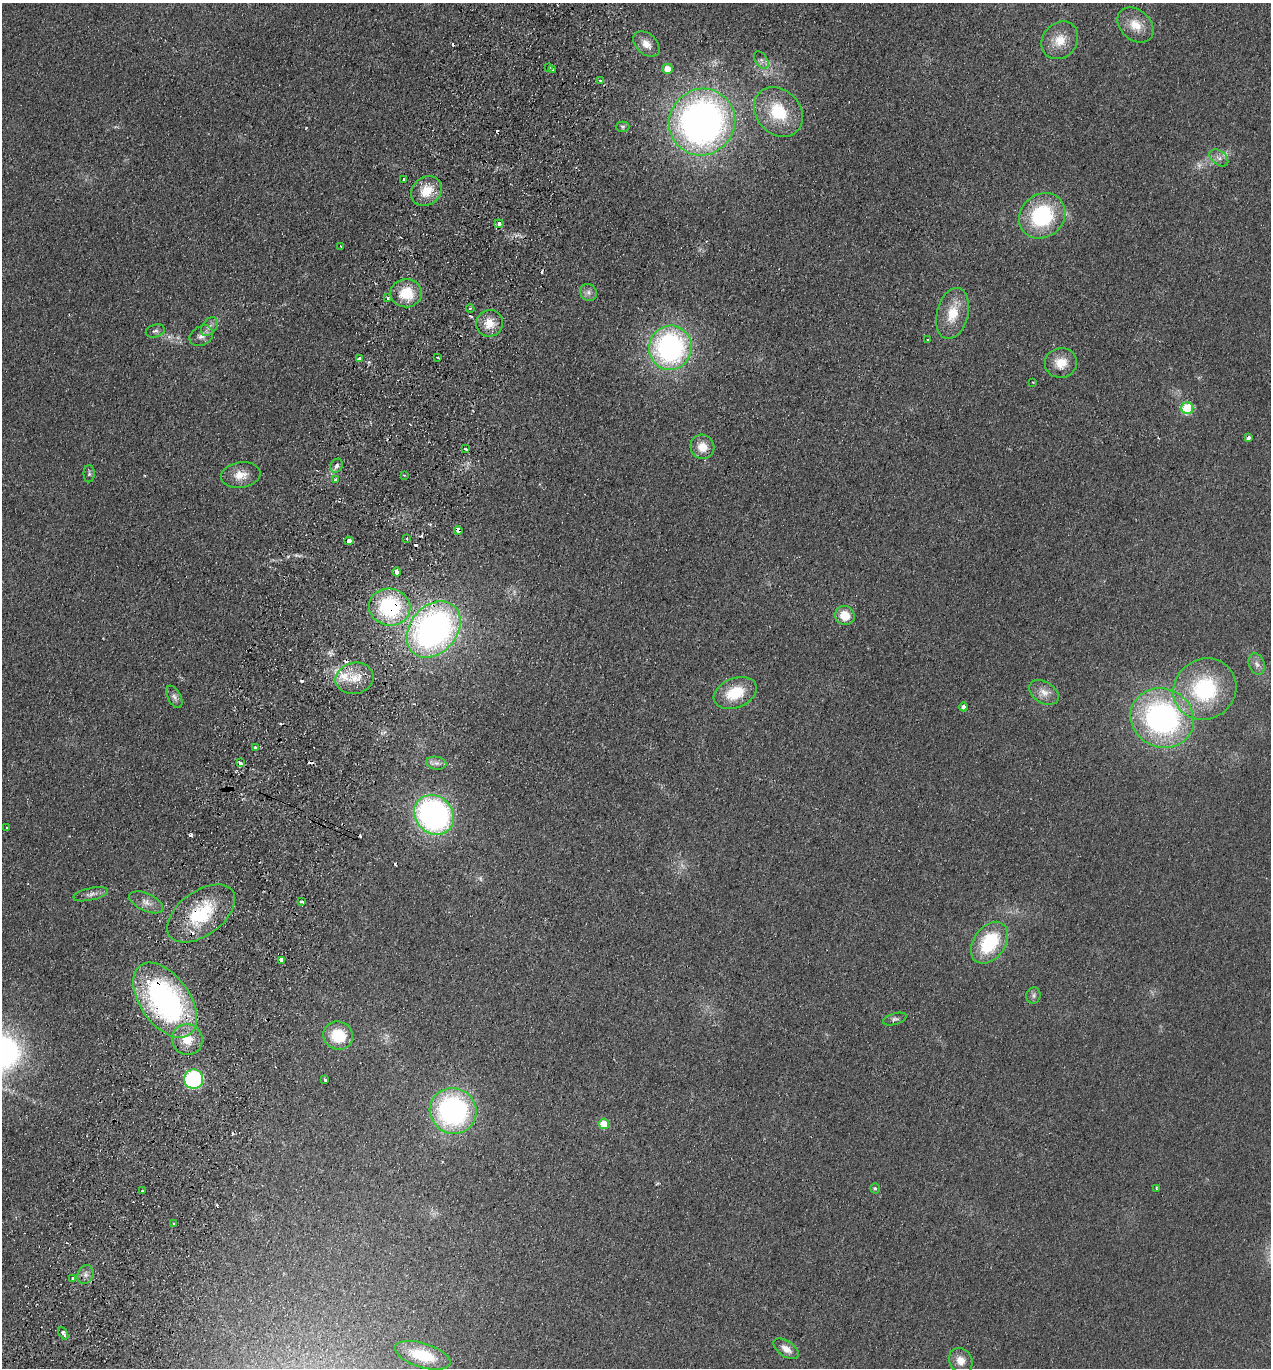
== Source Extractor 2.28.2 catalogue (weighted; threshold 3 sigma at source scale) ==
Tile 7 of 4 x 4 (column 3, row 2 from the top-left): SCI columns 2728-3996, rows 2757-4122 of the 5585 x 5513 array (HDU 1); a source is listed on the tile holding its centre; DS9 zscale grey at full resolution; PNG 1273 x 1370 px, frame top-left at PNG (2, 3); each listed source drawn as its Kron ellipse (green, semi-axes under 4 px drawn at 4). Shown black and unused: <1% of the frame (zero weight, under 2 of 3 exposures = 3% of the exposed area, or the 3 px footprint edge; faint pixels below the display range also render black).
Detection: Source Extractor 2.28.2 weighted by HDU 2 'WHT'; one run over the whole footprint, this tile lists its part. Background 0.0489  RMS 0.0093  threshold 0.0417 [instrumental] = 3 sigma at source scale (4.5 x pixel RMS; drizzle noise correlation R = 1.50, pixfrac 1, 0.05/0.05 arcsec/px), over >= 5 px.
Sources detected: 107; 3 too faint to see at this stretch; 16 cosmic-ray / hot-pixel residue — neither listed nor drawn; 2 inside a brighter listed object's ellipse — not listed separately; the other 86 listed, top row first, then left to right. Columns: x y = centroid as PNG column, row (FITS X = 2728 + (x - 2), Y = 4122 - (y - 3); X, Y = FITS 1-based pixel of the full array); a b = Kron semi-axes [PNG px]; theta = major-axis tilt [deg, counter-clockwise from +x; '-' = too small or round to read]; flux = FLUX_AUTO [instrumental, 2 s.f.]
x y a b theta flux
1135 25 20 15 -42 16
1060 40 20 17 50 18
646 44 15 10 -42 9.6
761 60 9 6 -56 3.1
549 67 3 3 - 7.4
668 69 5 5 - 11
553 70 3 3 - 3.2
601 81 3 3 - 3.2
778 112 27 22 -47 43
702 122 34 32 50 460
622 127 7 5 -1 1.6
1219 158 11 7 -38 4.4
404 179 3 3 - 4.9
426 191 16 13 40 19
1042 216 24 21 42 81
499 224 4 4 - 2.7
341 246 2 2 - 0.96
588 292 9 8 - 3.8
406 293 16 14 3 25
387 297 3 3 - 5.2
470 309 4 3 - 0.99
953 313 26 15 76 24
489 323 13 13 - 13
209 326 10 7 51 4.6
155 331 9 6 15 2.7
201 336 12 9 31 5.9
928 340 3 2 - 0.9
670 348 22 21 - 200
359 358 4 3 - 5
438 358 3 3 - 2.8
1061 363 16 15 - 15
1033 382 3 2 - 1.2
1187 408 6 6 - 60
1249 438 4 3 - 2.2
702 447 12 11 - 13
465 449 3 3 - 2.9
337 466 7 5 60 4.1
89 474 8 5 90 2.2
241 475 20 13 8 12
404 475 3 2 - 0.77
336 480 4 4 - 4.2
458 530 4 4 - 10
406 539 3 2 - 1.3
349 541 4 4 - 29
396 572 4 3 - 9
390 607 21 18 -10 87
845 615 10 9 - 16
434 629 31 23 49 320
1257 664 11 7 -69 4.9
354 678 19 15 14 18
1205 689 32 30 36 93
1044 692 16 10 -32 8.9
735 693 22 14 22 30
174 697 12 6 -62 4
963 707 4 4 - 2.9
1162 718 32 29 -24 230
255 748 3 3 - 9.6
240 763 4 3 - 70
436 763 10 6 -9 4
434 815 21 18 -44 260
7 828 3 2 - 1
91 894 17 6 12 4.7
146 902 18 8 -25 7.5
302 902 3 3 - 4.9
201 913 39 22 36 58
989 943 23 15 54 59
281 960 4 3 - 9.1
1033 995 8 7 - 2.6
165 1000 42 24 -54 240
895 1019 12 5 16 2.6
338 1036 15 14 - 29
187 1039 15 15 - 18
194 1079 10 9 - 110
325 1080 4 3 - 3.4
453 1111 23 22 - 180
604 1124 5 5 - 21
875 1188 5 4 - 1.7
1157 1188 4 3 - 1.2
142 1191 3 3 - 1.5
174 1224 3 3 - 1.7
85 1274 10 7 66 4.3
73 1278 3 3 - 2.5
63 1333 7 3 -61 5.5
786 1349 14 7 -35 7.8
423 1355 29 12 -17 35
961 1361 13 11 -57 9
Overlapping masked pixels (flux is a lower limit): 6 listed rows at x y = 458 530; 349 541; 390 607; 240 763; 201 913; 165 1000